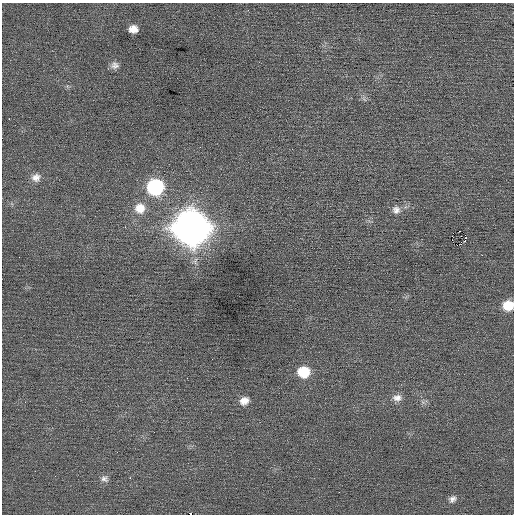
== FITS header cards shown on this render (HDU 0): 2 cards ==
NAXIS1  =                  512 / Axis length
NAXIS2  =                  512 / Axis length

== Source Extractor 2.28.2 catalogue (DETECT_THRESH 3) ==
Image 512 x 512 px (HDU 0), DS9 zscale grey, 1 PNG px = 1 image px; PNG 516 x 516 px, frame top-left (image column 1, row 512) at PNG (2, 3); no overlay
Background 0.0476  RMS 0.68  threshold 2.03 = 3 sigma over >= 5 px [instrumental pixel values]
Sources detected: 21; all 21 listed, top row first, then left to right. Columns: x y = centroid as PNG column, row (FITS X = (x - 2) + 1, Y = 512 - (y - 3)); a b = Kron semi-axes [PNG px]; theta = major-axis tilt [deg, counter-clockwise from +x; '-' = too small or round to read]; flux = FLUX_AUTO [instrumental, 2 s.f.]
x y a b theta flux
248 10 2 2 - 120
133 29 8 7 - 390
115 65 10 9 - 220
9 119 2 2 - 390
36 177 12 11 - 320
155 187 13 13 - 4100
140 208 14 14 - 680
396 210 10 10 - 280
192 228 16 15 - 78000
460 231 2 2 - 330
465 235 3 2 - 170
465 241 3 2 - 56
482 255 2 2 - 29
508 305 11 10 - 850
304 372 13 11 3 1200
397 398 13 9 2 310
244 401 12 9 31 380
130 478 2 2 - 260
104 479 10 8 -35 200
452 499 11 8 34 210
190 514 3 2 - 810
At the frame edge (FLAGS 8, measured only in part): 2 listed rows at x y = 508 305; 190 514